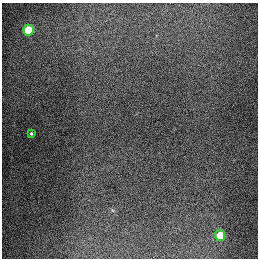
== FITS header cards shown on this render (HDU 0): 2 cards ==
NAXIS1  =                  256
NAXIS2  =                  256

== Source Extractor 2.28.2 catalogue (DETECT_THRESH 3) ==
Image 256 x 256 px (HDU 0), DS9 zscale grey, 1 PNG px = 1 image px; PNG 260 x 260 px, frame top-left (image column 1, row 256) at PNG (2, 3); each listed source drawn as its Kron ellipse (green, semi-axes under 4 px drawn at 4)
Background 1310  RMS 27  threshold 81.8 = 3 sigma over >= 5 px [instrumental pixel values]
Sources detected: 3; all 3 listed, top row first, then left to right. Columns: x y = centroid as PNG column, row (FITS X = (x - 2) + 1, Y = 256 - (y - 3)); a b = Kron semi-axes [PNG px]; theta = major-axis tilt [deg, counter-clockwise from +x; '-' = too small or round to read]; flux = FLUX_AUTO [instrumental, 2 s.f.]
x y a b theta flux
29 30 5 5 - 90000
31 133 3 3 - 2400
220 235 5 5 - 70000